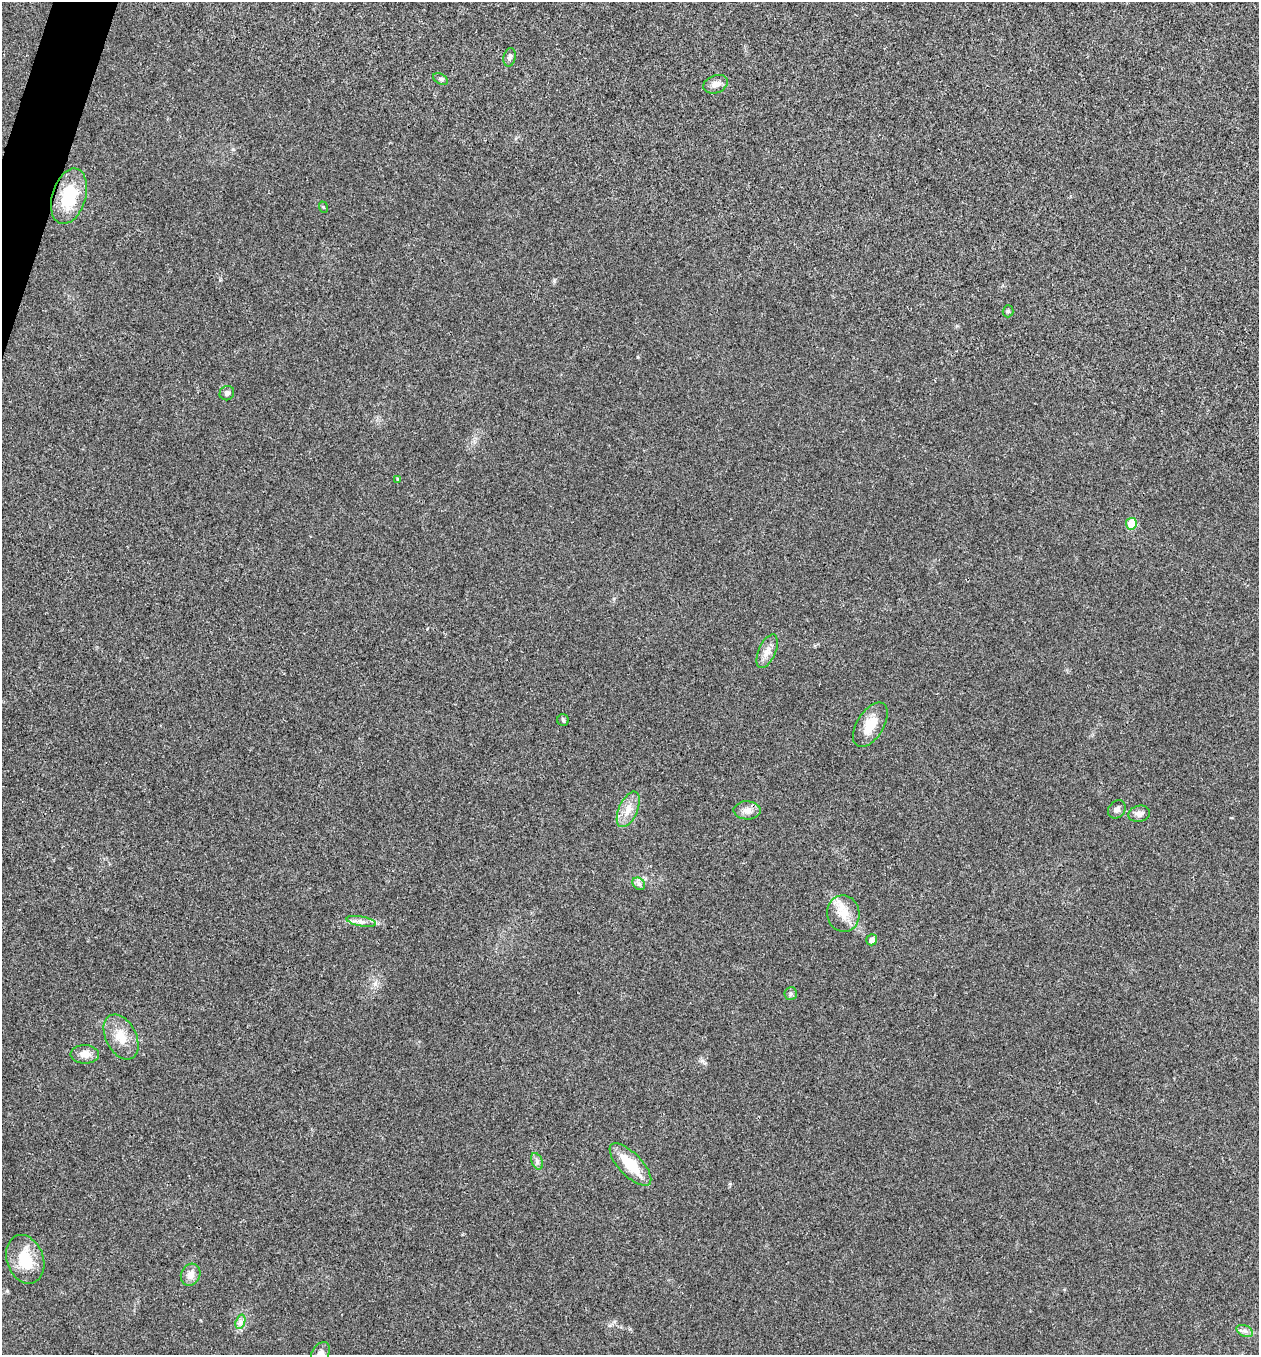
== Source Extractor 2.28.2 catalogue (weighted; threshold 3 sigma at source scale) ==
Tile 11 of 4 x 4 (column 3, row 3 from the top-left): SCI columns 2652-3908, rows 1358-2710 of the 5432 x 5418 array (HDU 1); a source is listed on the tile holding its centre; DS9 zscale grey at full resolution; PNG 1261 x 1357 px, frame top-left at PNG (2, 2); each listed source drawn as its Kron ellipse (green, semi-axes under 4 px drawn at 4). Shown black and unused: <1% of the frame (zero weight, under 3 of 4 exposures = <1% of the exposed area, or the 3 px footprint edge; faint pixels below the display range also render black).
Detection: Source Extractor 2.28.2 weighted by HDU 2 'WHT'; one run over the whole footprint, this tile lists its part. Background 0.0241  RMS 0.0054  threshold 0.0242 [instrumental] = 3 sigma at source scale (4.5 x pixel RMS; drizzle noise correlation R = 1.50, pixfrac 1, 0.05/0.05 arcsec/px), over >= 5 px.
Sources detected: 31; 1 inside a brighter listed object's ellipse — not listed separately; the other 30 listed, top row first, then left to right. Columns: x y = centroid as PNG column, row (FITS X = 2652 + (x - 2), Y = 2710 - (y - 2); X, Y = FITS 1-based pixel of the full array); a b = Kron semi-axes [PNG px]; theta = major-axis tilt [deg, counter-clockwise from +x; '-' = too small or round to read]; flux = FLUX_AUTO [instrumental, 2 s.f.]
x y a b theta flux
510 57 9 6 78 1.6
440 79 8 5 -27 0.97
715 84 13 8 21 3.5
69 196 28 16 73 25
323 207 6 3 -71 0.55
1008 311 6 5 - 1.1
227 393 7 7 - 1.7
398 479 4 4 - 0.66
1131 524 6 5 - 14
767 651 18 8 66 4.6
563 720 6 5 - 0.92
870 725 25 13 58 11
628 809 19 9 66 6.4
1117 809 10 8 48 2.1
747 810 13 9 -1 4
1139 814 11 8 13 2.8
639 884 7 5 -44 1.4
843 914 18 16 -80 9.1
361 921 15 5 -10 2.6
872 940 5 5 - 3.1
791 994 6 6 - 1.3
121 1037 24 15 -63 10
85 1054 14 9 -1 4.9
537 1161 8 5 -67 1.6
630 1165 27 11 -46 17
25 1259 25 18 -70 17
191 1275 11 9 64 4.2
240 1322 7 4 72 1.6
1245 1331 9 5 -24 1.8
320 1353 12 8 59 3.2
Isophote crosses this tile's border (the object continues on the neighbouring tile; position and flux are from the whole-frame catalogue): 1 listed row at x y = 320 1353